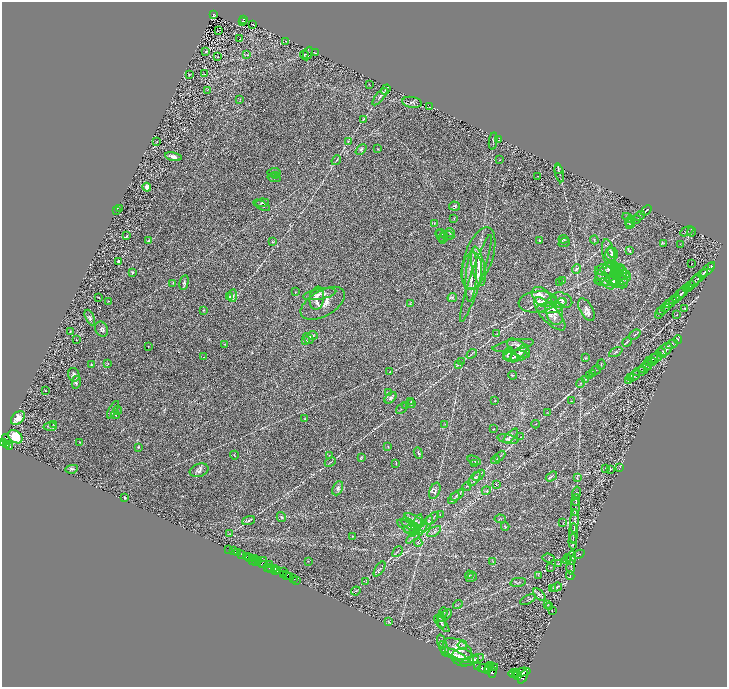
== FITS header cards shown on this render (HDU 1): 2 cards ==
NAXIS1  =                 1450
NAXIS2  =                 1369

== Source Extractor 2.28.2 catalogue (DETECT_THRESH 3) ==
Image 1450 x 1369 px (HDU 1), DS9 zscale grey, zoomed out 1/2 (1 PNG px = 2 x 2 image px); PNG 729 x 689 px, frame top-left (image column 2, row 1369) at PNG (2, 2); each listed source drawn as its Kron ellipse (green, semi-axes under 4 px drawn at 4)
Background 0.92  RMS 0.034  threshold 0.102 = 3 sigma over >= 5 px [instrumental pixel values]
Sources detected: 367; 24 cannot appear on this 1/2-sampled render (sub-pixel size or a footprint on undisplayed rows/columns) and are neither listed nor drawn; the other 343 listed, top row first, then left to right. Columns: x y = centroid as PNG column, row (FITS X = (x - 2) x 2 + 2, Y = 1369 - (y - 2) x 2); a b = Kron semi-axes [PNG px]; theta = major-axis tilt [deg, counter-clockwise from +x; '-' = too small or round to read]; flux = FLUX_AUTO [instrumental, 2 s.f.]
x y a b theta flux
213 14 3 2 - 110
244 19 3 2 - 170
242 21 2 1 - 13
253 25 2 2 - 2
218 31 2 1 - 43
240 39 2 1 - 1.5
286 41 2 1 - 1.7
206 52 2 1 - 37
308 53 7 2 67 6
315 53 3 2 - 2.8
304 54 4 2 - 4.1
247 55 3 2 - 3.5
217 57 3 2 - 2.7
204 74 3 2 - 3.8
189 75 3 2 - 3.7
369 85 2 1 - 1.7
386 89 5 2 - 7.1
207 90 2 1 - 2
380 97 10 2 51 14
240 100 3 1 - 2.2
412 102 10 5 -11 16
429 107 2 1 - 1.6
363 119 4 2 - 4.8
499 140 3 2 - 2.6
348 141 4 2 - 5.9
493 141 8 1 82 7
157 142 2 1 - 2.6
361 149 6 4 43 11
378 149 4 2 - 3.4
173 156 8 4 -12 25
336 160 5 2 - 5.9
500 160 3 1 - 2.1
558 169 4 3 - 6.9
274 173 6 4 5 13
559 173 9 2 -76 10
276 175 3 2 - 3.7
538 176 2 1 - 2
274 178 6 4 -13 12
147 187 4 3 - 21
262 203 7 3 8 7.9
262 205 9 3 -27 9.3
454 206 5 4 - 11
120 208 3 2 - 3.5
116 210 2 1 - 1.5
646 210 6 2 38 7.5
640 216 6 2 45 8.2
454 218 3 2 - 2.9
628 218 6 3 -36 10
636 219 4 2 - 5.1
629 222 5 2 - 6.5
630 223 6 3 63 8.6
434 224 4 2 - 4.9
687 231 7 2 26 6
450 232 4 2 - 6.2
691 232 5 3 - 4.9
441 234 5 2 - 6.7
440 235 6 2 -72 6.4
447 235 7 2 -11 6.5
126 236 4 3 - 5.7
443 238 6 4 76 9.4
563 239 5 1 - 4.4
594 240 4 2 - 4.2
148 241 4 2 - 3.2
539 241 3 2 - 3.5
273 242 4 2 - 3.6
564 242 6 2 24 4.5
664 243 3 2 - 2.7
680 244 2 2 - 1.5
630 251 3 2 - 3.1
611 252 6 3 -57 13
608 253 14 6 -80 27
612 254 6 6 - 30
478 258 32 14 71 170
118 262 4 3 - 15
691 264 2 1 - 40
478 266 20 6 -79 72
711 266 3 2 - 4.4
615 267 6 4 -87 15
576 269 5 3 - 6.8
610 269 14 6 2 45
708 269 9 2 45 12
616 270 6 4 62 16
472 271 19 10 87 97
613 272 9 5 -13 18
620 272 8 6 -70 30
132 273 4 3 - 5.5
604 273 14 5 52 36
615 274 4 2 - 3.9
703 274 5 2 - 7.7
623 275 7 4 12 16
471 276 26 5 86 71
476 278 46 6 71 110
699 278 11 2 42 12
604 279 13 3 -48 22
625 279 7 4 36 17
562 281 3 2 - 2.4
613 281 7 5 -35 15
184 282 7 3 78 12
608 282 12 4 4 22
622 282 6 6 - 18
694 282 9 2 49 9.9
173 283 3 2 - 3.7
560 283 3 2 - 2.1
617 284 8 4 -11 20
690 285 5 3 - 6.6
688 287 2 1 - 1.5
687 288 2 1 - 1.4
296 292 2 2 - 2.6
683 292 6 3 51 9.8
320 294 17 5 10 35
679 295 9 3 46 14
232 296 6 4 81 12
230 297 3 3 - 5.3
452 297 5 3 - 9.4
542 297 12 8 -46 52
99 298 2 1 - 3.2
317 298 12 7 82 35
674 299 6 2 37 9.5
562 300 11 7 -19 30
109 301 2 2 - 2.7
538 302 19 10 6 87
671 302 7 2 40 9.6
323 303 24 12 30 65
560 303 7 3 19 14
410 304 4 3 - 7.2
667 306 8 2 43 9.3
550 308 13 5 3 34
685 308 4 1 - 2
664 309 7 2 37 7.3
204 310 3 2 - 2.8
586 310 12 6 -62 31
554 311 14 8 -76 61
660 313 6 2 56 4.8
550 314 21 8 -47 59
677 315 4 2 - 4.4
90 317 8 4 -64 12
102 329 8 6 -66 17
70 331 2 2 - 3.4
497 334 3 3 - 4.6
635 335 6 2 40 4.9
312 336 5 4 - 9.3
308 338 6 4 -48 13
678 339 4 2 - 3.7
76 340 2 1 - 2.1
306 341 4 2 - 3.7
627 342 5 1 - 5.2
672 344 6 3 29 7.1
225 345 3 2 - 2.5
513 345 21 5 10 28
148 347 2 1 - 1.7
518 348 13 7 -36 36
665 349 8 5 37 20
616 352 7 2 29 5.4
508 353 7 3 65 11
519 353 11 4 43 23
661 353 5 3 - 7.8
472 354 6 2 41 5.9
515 356 12 5 7 27
204 357 2 1 - 2
511 357 7 5 -24 15
656 357 6 4 29 15
585 358 4 1 - 2.6
653 359 6 2 36 7.2
462 362 3 2 - 3.5
651 362 5 3 - 6.5
108 364 2 2 - 2.7
458 364 4 2 - 5
648 364 7 3 78 7.1
91 365 4 3 - 4.9
601 365 5 3 - 7.3
644 367 7 2 31 6.9
596 370 6 2 30 7
640 371 7 4 10 9.8
390 372 3 1 - 2.9
592 374 4 2 - 3.8
74 375 7 5 -74 16
512 375 4 2 - 3.3
589 376 3 2 - 3.7
634 376 7 3 39 10
631 377 4 2 - 4.9
585 379 3 2 - 2.7
628 381 3 2 - 5.2
76 382 6 4 78 11
580 383 5 3 - 6.8
46 390 2 1 - 2.7
388 392 4 2 - 3.4
390 398 7 4 45 14
495 401 2 1 - 2.7
571 401 3 2 - 2.5
411 402 3 2 - 4.1
411 403 4 2 - 5.5
406 405 3 2 - 2.5
402 408 6 2 41 5.7
113 410 10 4 61 16
118 410 4 2 - 4.5
547 413 3 2 - 2.4
116 414 4 3 - 9.1
18 418 8 5 47 53
305 419 4 2 - 3.2
53 424 4 3 - 6.7
445 424 2 2 - 2.2
535 424 4 2 - 4.7
50 426 7 4 -1 13
494 429 2 2 - 2.7
511 436 9 3 45 15
15 437 8 6 -38 120
521 437 3 2 - 2.2
508 439 11 4 -12 23
6 440 5 3 - 1200
3 442 3 2 - 1500
80 442 3 3 - 3.6
7 444 3 2 - 650
9 446 3 2 - 390
138 447 4 3 - 5.1
388 447 3 2 - 4.5
418 453 6 2 -68 6.5
234 455 4 1 - 2.8
329 455 2 2 - 2.4
500 456 6 2 44 7.1
361 457 4 2 - 4.3
474 460 7 2 -23 7.3
496 460 4 2 - 5.4
330 462 6 2 26 5.4
396 463 3 2 - 3
475 463 3 2 - 4.3
619 467 4 2 - 3
72 469 6 4 9 11
605 469 2 2 - 2.5
610 469 3 2 - 3.7
199 470 10 6 20 20
479 475 7 2 38 9.1
551 476 6 3 34 8.1
577 478 3 2 - 2.9
474 479 8 4 54 20
496 484 3 2 - 3.9
467 486 4 2 - 5.2
338 488 7 5 64 17
435 491 8 5 68 15
486 491 5 3 - 8.9
576 493 6 1 77 5.1
457 495 7 2 34 10
125 498 3 2 - 9.2
454 498 7 2 48 8.8
576 500 6 2 87 7.3
575 507 9 2 88 12
440 515 2 1 - 1.9
281 517 5 3 - 6.9
432 519 8 2 40 9.4
500 519 6 3 -5 5.7
414 520 11 3 -33 16
249 521 7 3 21 8.4
574 521 12 3 87 21
408 523 8 5 -39 17
563 523 3 2 - 2.6
427 524 9 3 58 12
416 526 12 3 68 20
505 526 4 2 - 5.2
408 527 12 4 -30 26
411 528 8 4 19 22
434 532 8 3 33 12
417 533 14 3 43 26
573 533 10 2 -90 10
230 534 3 2 - 3.5
353 537 4 2 - 3.1
573 542 8 2 90 7.2
418 543 4 2 - 3.3
229 549 2 1 - 47
234 551 3 1 - 72
397 552 6 2 48 6
238 553 2 2 - 250
579 554 6 2 23 4.9
242 555 2 2 - 1900
246 557 3 2 - 200
249 558 3 2 - 130
254 558 3 2 - 510
548 558 6 4 -6 8.8
572 558 7 4 86 17
567 559 5 2 - 5.2
569 559 3 2 - 3.3
252 560 2 1 - 58
259 560 2 1 - 560
255 561 3 1 - 830
308 561 2 2 - 2.2
262 562 5 2 - 380
493 562 3 2 - 3.5
264 564 3 2 - 450
269 564 2 2 - 960
559 564 4 1 - 2.6
267 567 2 1 - 680
571 567 7 2 88 7.2
271 568 3 3 - 930
275 568 3 1 - 1300
550 568 3 2 - 3.8
379 569 8 2 57 7.9
276 570 3 1 - 600
278 570 3 3 - 1000
284 572 3 1 - 58
284 574 2 2 - 960
287 575 2 1 - 970
469 575 4 3 - 6.5
538 575 3 2 - 3.4
570 576 4 3 - 4.6
289 577 3 2 - 1100
472 577 6 3 32 7.2
293 579 3 2 - 110
297 580 2 1 - 95
366 582 3 2 - 3.6
518 582 8 2 11 7.6
556 587 6 4 19 9.6
553 588 3 3 - 4.9
356 591 5 2 - 4.8
539 595 8 4 -43 18
528 600 8 1 26 5.6
548 604 4 3 - 5.6
458 605 5 2 - 5.7
549 606 4 2 - 4.2
552 610 3 1 - 2.2
443 612 4 2 - 3.3
445 616 8 3 37 13
441 620 8 3 -80 8.8
389 622 3 2 - 3.7
442 624 10 2 -49 8.5
442 642 7 2 -70 7.9
462 645 5 3 - 7.9
444 649 8 3 -69 17
457 649 16 9 -27 110
455 655 16 4 -26 33
463 658 11 8 -11 42
477 658 7 2 17 8.6
470 661 10 3 18 17
491 666 2 2 - 2400
478 667 2 1 - 300
489 667 2 2 - 3100
493 667 4 3 - 5600
484 668 6 4 -8 16000
487 671 2 2 - 3400
492 672 6 3 86 6900
522 672 9 4 12 15000
515 673 2 2 - 4100
513 674 4 2 - 6500
516 675 2 2 - 3000
518 676 3 3 - 6000
523 677 7 3 62 5300
At the frame edge (FLAGS 8, measured only in part): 1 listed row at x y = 3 442
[24 sub-pixel or undisplayed-footprint detections neither listed nor drawn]